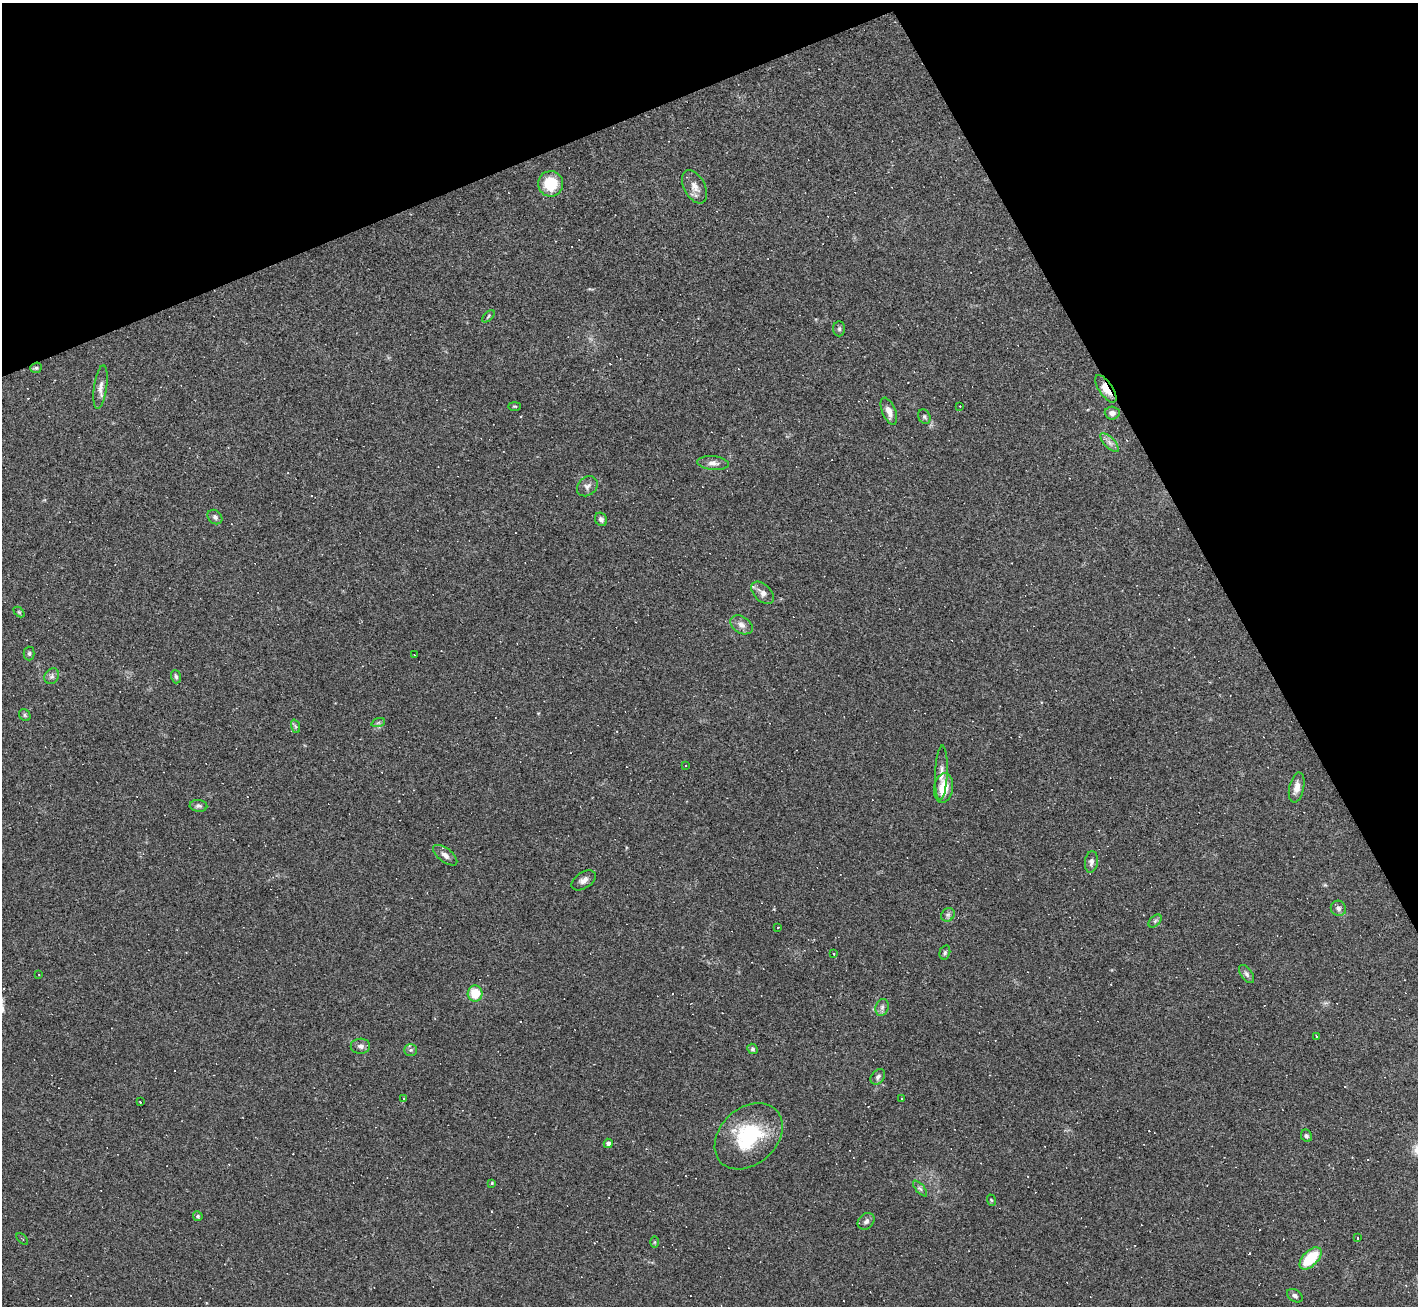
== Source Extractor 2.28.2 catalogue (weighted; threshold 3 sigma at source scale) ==
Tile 3 of 4 x 4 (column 3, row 1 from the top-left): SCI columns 2831-4246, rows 4064-5367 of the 5661 x 5650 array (HDU 1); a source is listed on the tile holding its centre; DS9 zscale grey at full resolution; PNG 1420 x 1308 px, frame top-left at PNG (2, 3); each listed source drawn as its Kron ellipse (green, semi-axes under 4 px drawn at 4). Shown black and unused: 22% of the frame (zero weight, under 3 of 4 exposures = <1% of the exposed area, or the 3 px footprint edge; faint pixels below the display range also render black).
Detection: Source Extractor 2.28.2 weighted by HDU 2 'WHT'; one run over the whole footprint, this tile lists its part. Background 0.0685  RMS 0.0052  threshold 0.0234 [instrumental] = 3 sigma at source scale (4.5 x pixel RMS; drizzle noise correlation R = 1.50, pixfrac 1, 0.05/0.05 arcsec/px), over >= 5 px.
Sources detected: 80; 14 cosmic-ray / hot-pixel residue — neither listed nor drawn; the other 66 listed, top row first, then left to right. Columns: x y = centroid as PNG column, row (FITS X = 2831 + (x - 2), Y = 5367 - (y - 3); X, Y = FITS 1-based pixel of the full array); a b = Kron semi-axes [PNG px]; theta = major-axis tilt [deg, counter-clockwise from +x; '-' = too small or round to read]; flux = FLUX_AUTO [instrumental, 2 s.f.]
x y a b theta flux
551 184 12 12 - 17
695 187 18 10 -62 4.4
488 316 8 3 46 0.58
839 329 7 6 - 1.1
36 368 6 5 - 1
101 387 22 6 82 3.5
1106 389 16 6 -56 7.2
515 406 6 3 0 0.57
960 406 2 2 - 0.29
889 411 14 6 -67 3.8
1112 413 7 6 - 2.5
924 417 8 6 -65 1.1
1110 443 12 5 -45 2.2
713 463 16 7 -4 2.6
587 486 11 9 40 2.3
215 517 8 6 -40 1.6
601 519 7 5 -59 1.5
763 593 13 8 -44 3.2
19 612 6 4 -45 0.58
741 625 12 8 -33 2.8
29 653 7 5 -90 1
414 655 2 2 - 0.27
52 676 8 7 - 1.5
176 677 7 5 -73 1
25 715 6 5 - 0.88
378 723 7 4 19 0.87
295 726 7 4 -71 0.92
686 765 3 2 - 0.48
941 773 27 6 87 4
1297 787 15 7 77 3.9
944 788 15 9 81 9.6
198 806 9 6 -4 1.5
445 855 14 7 -38 2.6
1091 862 11 6 82 1.9
584 880 13 8 33 2.7
1338 908 8 7 - 1.8
948 915 7 6 - 1.3
1155 921 8 4 46 1.1
778 927 3 3 - 0.41
945 952 7 5 74 0.98
834 954 4 2 - 0.31
1247 974 10 5 -54 1.6
39 975 3 2 - 0.3
475 994 8 7 - 12
882 1007 9 6 74 1.7
1316 1036 3 2 - 0.33
360 1046 10 7 0 2.1
752 1049 5 5 - 0.93
411 1050 6 5 - 1.1
878 1077 8 6 51 1.5
902 1098 2 2 - 0.47
404 1099 3 2 - 0.57
140 1102 3 3 - 1.9
749 1136 38 28 43 36
1306 1136 6 5 - 0.99
608 1143 4 4 - 1.7
492 1183 4 4 - 0.64
920 1189 10 3 -50 0.94
991 1200 6 3 -71 0.53
198 1216 5 4 - 0.84
866 1221 9 7 44 1.8
1357 1238 3 3 - 1.4
22 1239 7 2 -44 0.46
654 1242 6 4 90 0.58
1310 1258 14 7 45 18
1295 1296 8 6 -33 1.6
Overlapping masked pixels (flux is a lower limit): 1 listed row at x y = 1106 389